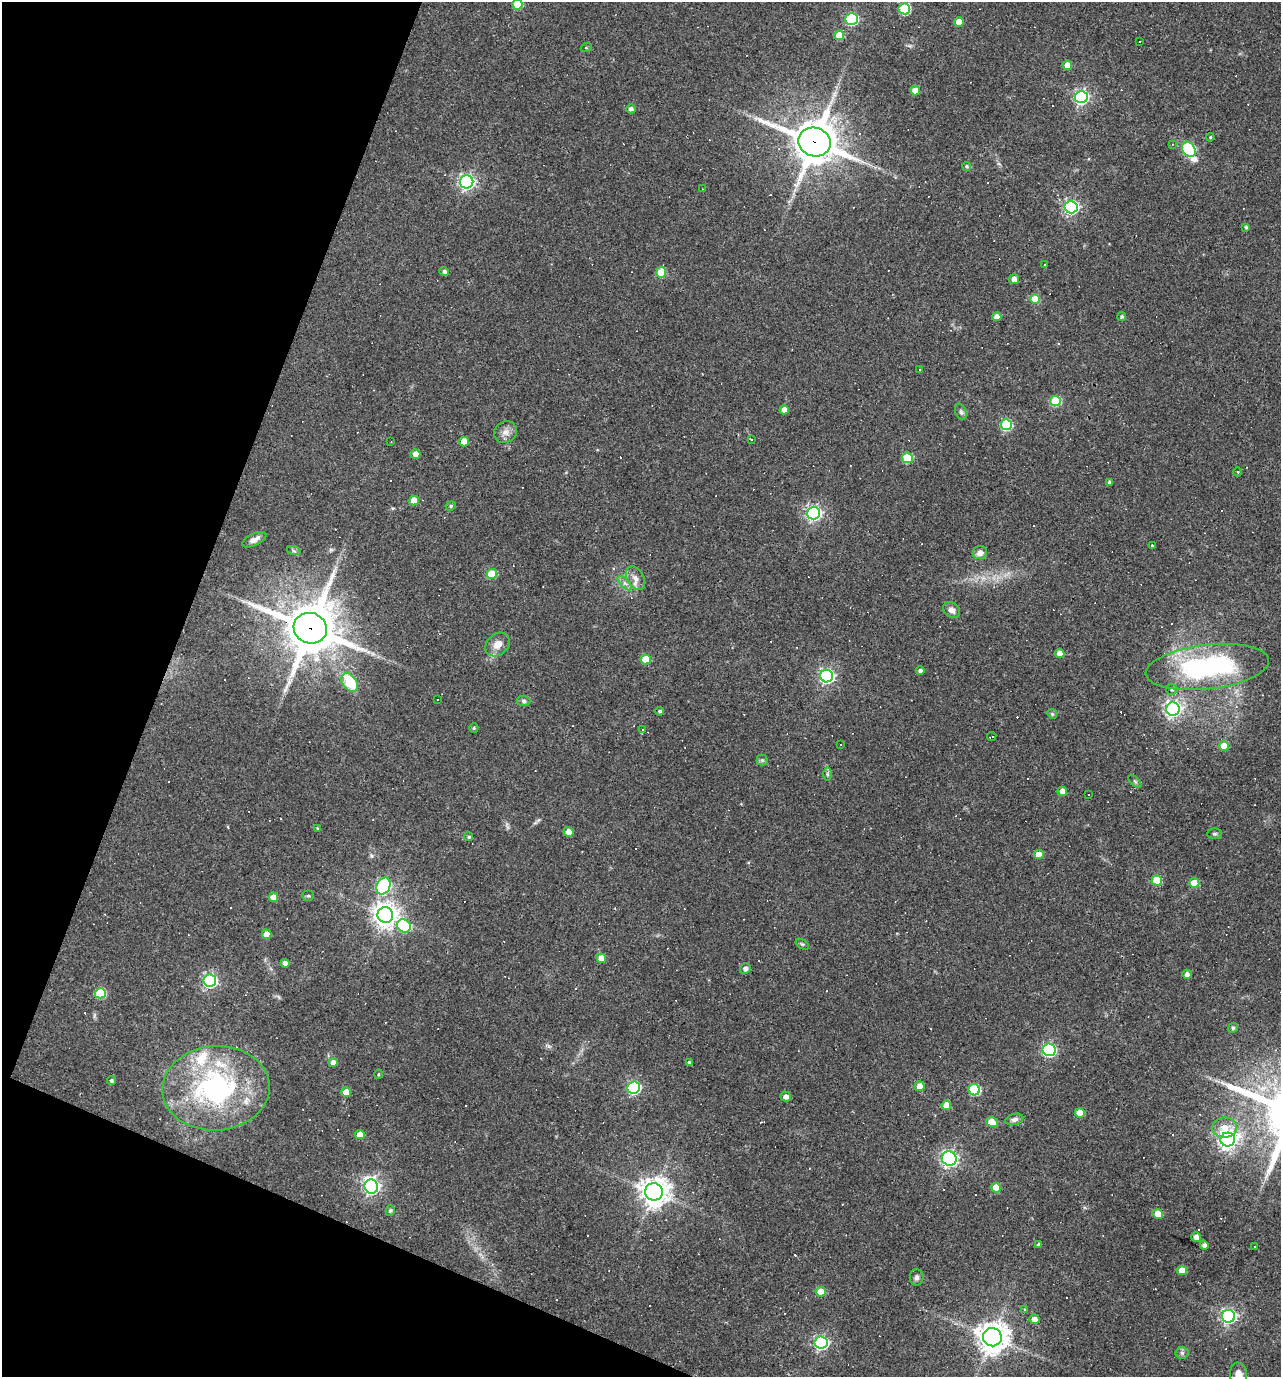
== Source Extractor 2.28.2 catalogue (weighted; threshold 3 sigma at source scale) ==
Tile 9 of 4 x 4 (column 1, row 3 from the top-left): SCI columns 134-1412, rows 1376-2750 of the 5514 x 5499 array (HDU 1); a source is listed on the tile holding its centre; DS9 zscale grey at full resolution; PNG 1283 x 1379 px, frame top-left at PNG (2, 2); each listed source drawn as its Kron ellipse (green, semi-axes under 4 px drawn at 4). Shown black and unused: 19% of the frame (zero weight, under 3 of 4 exposures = <1% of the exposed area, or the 3 px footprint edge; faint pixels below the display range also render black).
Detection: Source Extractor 2.28.2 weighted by HDU 2 'WHT'; one run over the whole footprint, this tile lists its part. Background 0.0693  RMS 0.0056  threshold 0.0251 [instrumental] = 3 sigma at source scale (4.5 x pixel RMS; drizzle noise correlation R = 1.50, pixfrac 1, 0.05/0.05 arcsec/px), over >= 5 px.
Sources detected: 201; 63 cosmic-ray / hot-pixel residue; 1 long thin detection or spike segment (spike, bleed or trail) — neither listed nor drawn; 3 inside a brighter listed object's ellipse — not listed separately; the other 134 listed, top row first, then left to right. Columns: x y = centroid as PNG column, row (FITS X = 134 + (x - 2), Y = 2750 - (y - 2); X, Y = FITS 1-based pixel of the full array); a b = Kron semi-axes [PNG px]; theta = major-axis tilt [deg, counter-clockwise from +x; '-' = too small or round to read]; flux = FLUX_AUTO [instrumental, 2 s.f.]
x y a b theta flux
517 5 5 5 - 17
904 9 6 5 - 40
851 19 6 6 - 64
959 22 5 4 - 6.4
839 35 5 5 - 11
1139 42 3 3 - 6
586 48 5 3 - 0.56
1067 65 5 4 - 7.2
915 91 5 4 - 8.5
1081 97 6 6 - 140
631 109 5 4 - 1.8
1210 137 4 3 - 0.59
815 142 16 14 -20 1800
1172 144 3 3 - 0.5
1189 149 8 6 -60 67
967 166 4 4 - 0.83
466 182 7 6 - 170
702 189 3 2 - 0.33
1071 207 6 6 - 120
1246 227 4 3 - 0.89
1045 265 3 3 - 0.88
444 272 5 4 - 1.5
661 272 5 5 - 16
1014 279 5 5 - 2.7
1035 299 5 5 - 11
997 317 5 4 - 3.2
1122 317 5 4 - 1.2
919 369 3 3 - 1.4
1055 401 5 5 - 25
784 410 4 4 - 5.1
961 412 8 5 -71 1.3
1006 425 5 5 - 40
505 432 12 10 30 3.6
751 439 3 2 - 0.64
464 441 5 5 - 10
391 442 2 2 - 0.38
415 454 5 4 - 3.4
907 458 5 5 - 21
1238 472 4 3 - 0.42
1109 482 4 3 - 1.2
414 500 5 5 - 9.2
451 506 5 4 - 0.78
814 513 6 6 - 150
254 540 13 6 25 3.2
1152 545 3 3 - 24
294 551 7 4 -19 1
980 553 7 6 - 3.7
492 574 5 5 - 16
635 578 13 8 -61 3.9
625 583 9 3 -45 1.4
952 610 9 7 -38 2.9
310 628 17 15 -19 2900
498 644 13 10 43 5.4
1060 653 5 4 - 3.9
646 659 5 5 - 15
1207 667 62 22 7 92
920 671 4 4 - 1.4
827 676 6 6 - 130
350 682 10 7 -53 23
1172 689 6 5 - 1.1
437 700 3 2 - 0.7
523 701 7 5 -4 1.2
1173 709 7 6 - 190
660 711 4 4 - 0.99
1052 714 5 4 - 0.69
474 728 4 4 - 0.77
642 730 3 2 - 1.1
992 736 5 2 - 0.78
840 745 2 2 - 0.51
1224 746 5 5 - 10
762 760 5 5 - 0.99
827 774 6 4 -90 0.94
1135 781 8 3 -45 0.77
1062 791 5 4 - 3.7
1089 794 3 3 - 0.76
317 828 3 3 - 0.52
568 832 5 4 - 4.7
1215 834 7 5 0 0.99
469 837 4 4 - 1
1039 855 5 4 - 6.2
1157 880 5 5 - 19
1194 883 5 5 - 11
383 886 9 6 63 100
308 896 6 5 - 0.89
273 897 5 4 - 5.3
385 915 8 8 - 500
404 926 7 6 - 47
267 934 5 4 - 5.1
802 944 7 4 -35 0.77
601 958 5 5 - 6.3
285 963 4 4 - 2.8
745 969 5 5 - 2.4
1187 974 4 4 - 2.2
210 981 6 6 - 100
100 993 5 5 - 30
1233 1028 5 4 - 0.86
1049 1050 6 6 - 99
333 1062 5 4 - 3.5
689 1063 4 3 - 1.5
378 1074 5 3 - 0.61
111 1081 4 3 - 1.1
920 1086 5 5 - 5.8
216 1088 53 42 3 95
634 1088 6 6 - 85
974 1090 6 5 - 34
346 1092 5 5 - 8
786 1097 5 5 - 2.6
946 1105 5 4 - 6.9
1080 1113 5 4 - 12
1014 1119 9 5 15 2.1
992 1122 6 4 -15 13
1225 1128 12 10 0 7.5
360 1135 5 4 - 6
1228 1140 7 7 - 280
949 1159 7 7 - 150
371 1187 7 7 - 170
996 1188 5 5 - 8.9
654 1192 9 8 - 650
390 1211 5 4 - 0.92
1158 1214 5 5 - 11
1196 1237 5 4 - 3.6
1039 1245 4 4 - 1.2
1204 1245 4 4 - 2.2
1254 1247 3 3 - 0.68
1182 1270 5 4 - 8.8
917 1277 8 7 - 1.7
821 1292 5 5 - 10
1024 1309 4 3 - 0.48
1228 1316 7 6 - 150
1034 1319 5 5 - 3.1
992 1337 9 9 - 810
821 1343 6 6 - 110
1182 1353 6 6 - 1.3
1239 1375 12 8 -85 4.8
Overlapping masked pixels (flux is a lower limit): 2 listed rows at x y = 815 142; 310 628
Isophote crosses this tile's border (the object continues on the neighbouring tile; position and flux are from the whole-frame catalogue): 3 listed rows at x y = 517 5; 904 9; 1239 1375